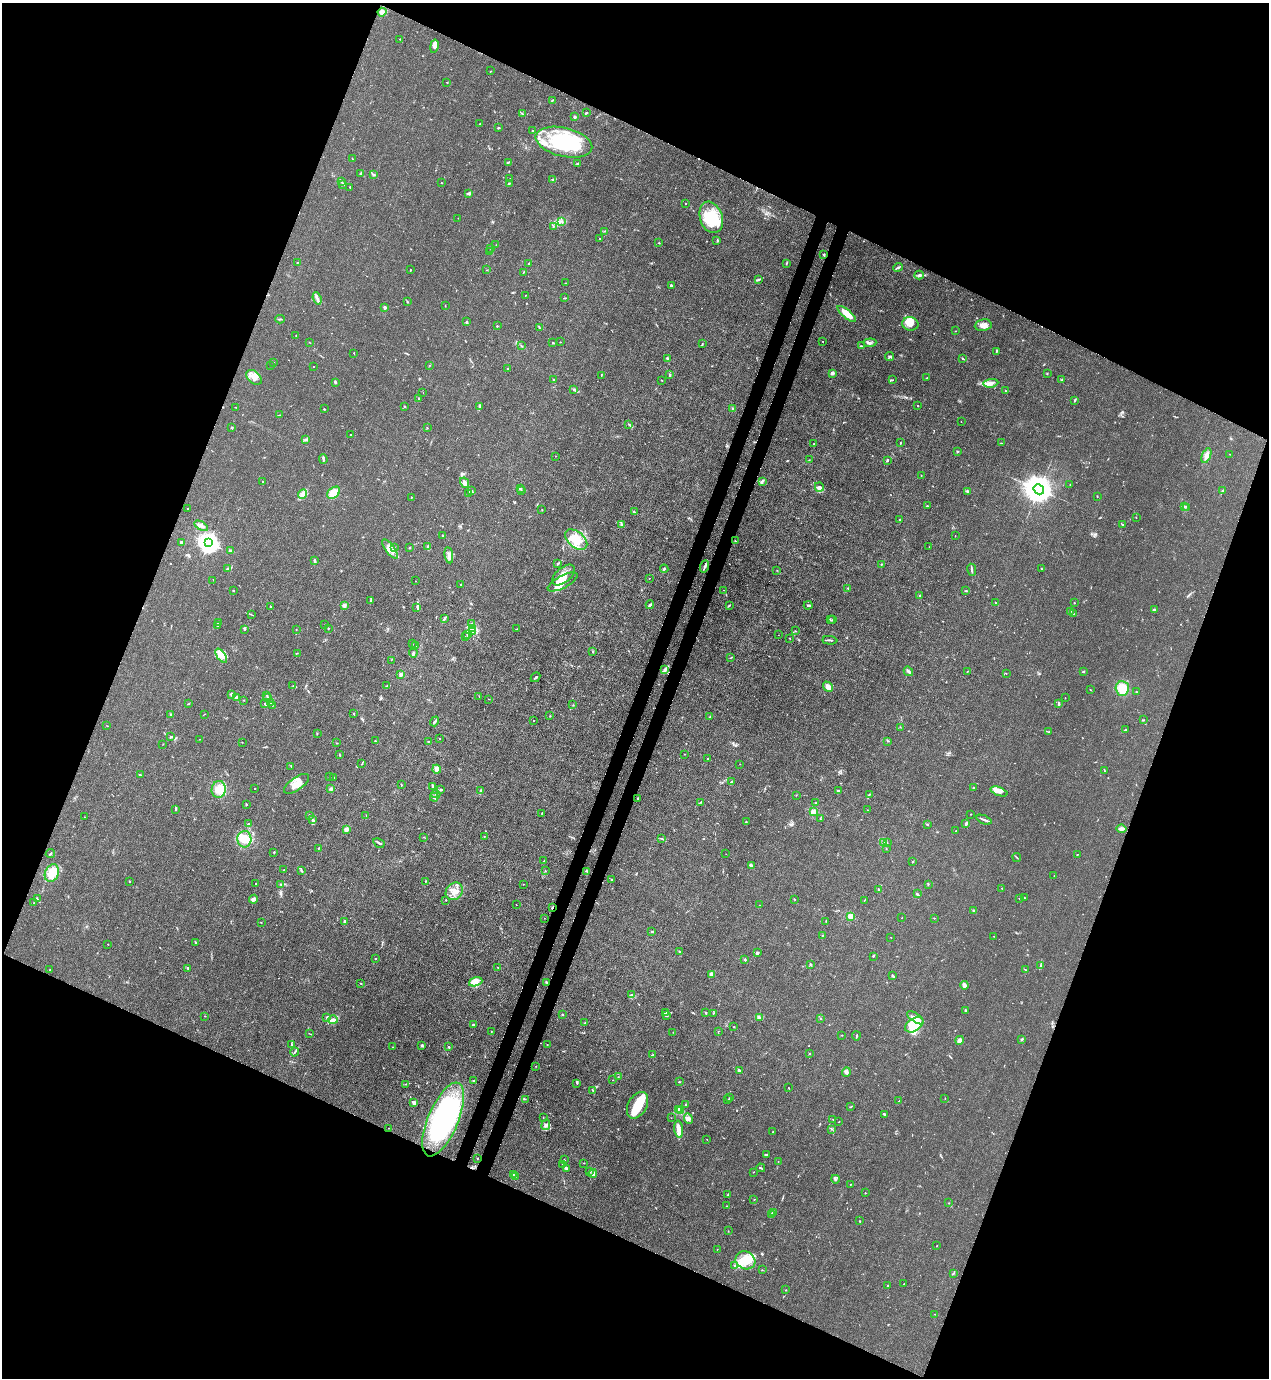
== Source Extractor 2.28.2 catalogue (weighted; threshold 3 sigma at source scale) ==
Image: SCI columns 223-5289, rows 42-5544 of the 5645 x 5584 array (HDU 1 of 3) = the unmasked area's bounding box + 8 px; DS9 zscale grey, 4 x 4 block average (1 PNG px = mean of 4 x 4 image px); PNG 1271 x 1380 px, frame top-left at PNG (2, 3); each listed source drawn as its Kron ellipse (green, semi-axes under 4 px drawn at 4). Shown black and unused: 44% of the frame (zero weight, under 3 of 4 exposures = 7% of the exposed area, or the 3 px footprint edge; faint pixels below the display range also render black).
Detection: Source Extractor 2.28.2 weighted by HDU 2 'WHT'. Background 0.0179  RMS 0.0025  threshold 0.0113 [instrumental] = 3 sigma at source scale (4.5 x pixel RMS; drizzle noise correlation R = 1.50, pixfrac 1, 0.05/0.05 arcsec/px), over >= 5 px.
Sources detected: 679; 11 inside a brighter object's white glare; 6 cosmic-ray / hot-pixel residue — neither listed nor drawn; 24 coinciding with a brighter row at this scale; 68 inside a brighter listed object's ellipse — not listed separately; of the other 570, all 500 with FLUX_AUTO >= 0.383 (the completeness limit of this list) listed and drawn (70 fainter detections not listed), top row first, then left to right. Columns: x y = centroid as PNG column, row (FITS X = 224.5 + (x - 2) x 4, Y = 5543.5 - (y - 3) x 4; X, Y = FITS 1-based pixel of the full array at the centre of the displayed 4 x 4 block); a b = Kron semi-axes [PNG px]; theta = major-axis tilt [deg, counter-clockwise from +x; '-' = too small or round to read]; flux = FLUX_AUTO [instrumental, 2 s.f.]
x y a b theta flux
382 12 4 4 - 4.2
400 39 2 2 - 0.72
434 46 7 4 79 4.8
491 71 2 2 - 0.52
447 83 2 2 - 0.65
552 100 2 2 - 1.3
522 113 3 2 - 1.2
586 113 3 2 - 2.4
575 117 2 2 - 14
480 124 3 2 - 0.83
498 128 2 2 - 0.8
532 131 2 2 - 1.3
564 142 29 14 -13 120
352 159 4 2 - 0.94
508 162 3 2 - 1.6
578 163 3 2 - 0.99
361 174 2 2 - 0.51
374 175 3 2 - 1.9
509 179 4 2 - 1.3
553 179 3 2 - 1.5
341 182 3 2 - 1.2
441 183 2 2 - 0.63
509 183 3 2 - 1.3
343 184 3 2 - 1.8
350 187 3 2 - 1.2
469 194 3 3 - 1.9
686 203 2 2 - 0.84
711 217 16 11 -71 38
458 218 2 2 - 0.44
562 222 2 2 - 1
553 226 2 2 - 0.53
605 231 2 2 - 1.2
600 238 2 2 - 0.67
717 240 3 2 - 1.4
659 243 2 2 - 0.92
496 245 2 2 - 0.42
491 248 3 2 - 0.99
490 252 2 2 - 0.84
824 254 3 2 - 1.3
297 263 2 2 - 0.72
528 264 3 2 - 1.2
786 264 2 2 - 0.51
898 267 5 2 - 2.2
410 270 2 2 - 0.72
487 270 2 2 - 0.48
523 272 3 2 - 1.3
919 275 5 3 - 3.1
758 279 3 2 - 1.7
565 283 2 2 - 0.89
671 285 3 2 - 4.1
525 295 2 2 - 0.47
317 298 6 2 -70 5
565 298 3 2 - 1.1
407 301 2 2 - 0.78
445 305 2 2 - 0.45
385 307 2 2 - 17
847 314 11 4 -40 15
280 319 5 2 - 1.9
466 322 4 2 - 2
910 324 8 6 -11 9.6
983 325 8 6 8 9
497 326 2 2 - 3.4
539 328 2 2 - 0.58
955 331 2 2 - 0.61
296 335 2 2 - 0.52
823 341 2 2 - 0.73
560 342 2 2 - 0.42
310 343 2 2 - 0.43
553 343 2 2 - 2.7
702 343 2 2 - 0.73
870 343 6 2 6 3
522 346 3 2 - 1.1
861 346 3 2 - 1.3
997 351 3 2 - 1.4
354 353 2 2 - 0.83
890 356 4 2 - 1.7
667 358 2 2 - 2
962 358 4 2 - 1.2
274 363 2 2 - 0.64
271 365 2 2 - 0.48
430 365 2 2 - 0.46
313 366 2 2 - 0.65
507 369 2 2 - 1.5
832 373 4 2 - 3.8
1047 373 2 2 - 0.78
601 375 2 2 - 0.66
670 375 2 2 - 2.5
254 377 9 6 -42 11
927 378 2 2 - 0.56
553 380 2 2 - 1.4
662 380 2 2 - 0.68
892 380 2 2 - 0.89
1062 380 2 2 - 1.3
335 382 4 2 - 1.6
991 383 7 4 6 7.3
573 389 2 2 - 0.79
1006 391 4 2 - 1.3
423 393 2 2 - 0.55
418 398 2 2 - 1.1
1075 401 4 2 - 1.3
918 405 2 2 - 0.73
404 406 2 2 - 1.2
236 407 3 2 - 0.69
479 407 4 2 - 1.4
733 408 2 2 - 1.3
324 409 2 2 - 1.1
279 415 3 2 - 0.62
961 421 2 2 - 0.53
629 424 2 2 - 0.68
232 427 2 2 - 0.56
427 428 2 2 - 0.66
351 434 2 2 - 0.9
305 440 3 2 - 1.7
900 442 2 2 - 0.47
1002 443 3 2 - 0.88
814 444 2 2 - 0.9
957 451 2 2 - 0.9
1230 454 2 2 - 0.41
555 456 2 2 - 0.57
1206 456 8 4 67 8.2
323 459 5 2 - 2.4
809 460 2 2 - 0.57
887 460 3 2 - 2.3
921 475 2 2 - 0.72
262 481 2 2 - 0.9
762 481 4 3 - 2.7
465 483 5 3 - 5.8
1070 484 2 2 - 0.42
819 487 5 3 - 4
520 488 3 2 - 1.6
1039 489 5 4 - 3100
472 491 2 2 - 0.75
521 491 3 2 - 1.1
967 491 2 2 - 6.8
1222 491 3 2 - 1.3
334 493 7 5 40 17
469 493 3 2 - 0.93
302 494 5 3 - 6.8
1097 496 2 2 - 0.96
411 497 2 2 - 0.78
928 506 3 2 - 0.95
1184 506 2 2 - 0.45
1187 507 2 2 - 0.68
187 509 2 2 - 0.69
542 509 2 2 - 0.78
634 512 2 2 - 0.92
1136 517 2 2 - 0.41
900 519 2 2 - 0.71
622 524 3 2 - 2.3
1123 525 3 2 - 1.3
201 526 7 2 -31 4.5
443 536 3 2 - 1.4
955 536 2 2 - 0.51
576 540 13 8 -41 24
735 541 2 2 - 0.69
181 543 4 3 - 3
209 543 4 3 - 1100
428 547 4 2 - 3.7
929 547 2 2 - 0.4
394 548 2 2 - 0.6
409 548 2 2 - 0.82
390 549 11 4 -54 9.9
230 550 3 2 - 2.3
449 555 8 4 -81 6.5
315 561 4 2 - 2.5
557 564 4 2 - 1.4
881 564 2 2 - 0.6
705 566 6 2 68 2.9
228 569 3 2 - 2.4
664 569 4 2 - 1.8
1041 569 2 2 - 1.5
777 570 2 2 - 0.45
972 570 6 2 -81 2.6
563 575 13 7 41 15
649 578 2 2 - 0.41
213 580 2 2 - 0.39
416 581 2 2 - 0.52
563 582 16 6 28 17
461 584 2 2 - 0.74
848 588 2 2 - 1.2
233 590 2 2 - 0.93
724 590 2 2 - 0.54
966 591 2 2 - 0.91
920 595 2 2 - 0.73
371 600 4 2 - 1.7
995 603 2 2 - 1.5
1074 603 2 2 - 1
344 605 3 3 - 3.8
650 605 4 2 - 3
729 605 3 2 - 1.1
808 605 4 2 - 1.7
271 607 2 2 - 0.68
417 607 3 2 - 1.1
1155 610 3 2 - 1.3
1070 611 2 2 - 0.52
1073 613 2 2 - 0.48
252 615 2 2 - 0.51
444 619 4 2 - 1.8
830 619 2 2 - 0.7
832 620 3 2 - 0.75
218 622 3 2 - 1.2
472 623 4 2 - 2
325 624 2 2 - 0.51
218 625 3 2 - 1.5
328 628 2 2 - 0.76
473 628 4 2 - 2.7
245 629 2 2 - 1.1
296 629 2 2 - 0.71
517 629 2 2 - 0.76
473 631 2 2 - 1.1
795 631 2 2 - 0.59
467 635 2 2 - 4.3
778 635 2 2 - 0.48
465 636 2 2 - 0.46
789 638 2 2 - 0.52
830 640 7 2 -3 2.2
412 644 2 2 - 0.67
416 646 2 2 - 0.84
593 651 3 2 - 1.3
297 653 3 2 - 0.75
413 653 4 2 - 2.3
221 656 8 4 -55 9.5
731 658 2 2 - 0.53
391 660 2 2 - 0.49
664 669 4 2 - 2.2
908 671 5 2 - 2.8
967 671 2 2 - 0.61
1084 671 2 2 - 0.96
401 674 2 2 - 24
1006 674 2 2 - 0.42
535 677 5 2 - 1.9
293 686 2 2 - 0.63
387 686 3 2 - 1
828 687 5 4 - 8.3
1122 688 7 6 - 22
1090 690 2 2 - 0.6
1136 692 2 2 - 0.84
231 695 3 2 - 1.3
266 695 2 2 - 0.51
479 696 2 2 - 0.56
236 698 4 3 - 2.2
268 698 3 2 - 1.3
1065 698 2 2 - 0.43
489 699 2 2 - 0.7
244 700 2 2 - 0.77
271 703 2 2 - 0.86
188 704 3 2 - 0.76
265 704 4 2 - 1.2
1059 704 3 2 - 2.3
272 705 2 2 - 0.51
573 705 2 2 - 0.6
171 714 2 2 - 0.74
204 714 2 2 - 0.48
354 714 3 2 - 0.95
550 716 2 2 - 0.73
710 717 3 2 - 0.91
533 720 2 2 - 0.51
1143 720 3 2 - 0.96
435 721 5 2 - 3.1
107 726 2 2 - 0.41
900 727 2 2 - 0.64
1125 730 2 2 - 2
1049 731 2 2 - 0.42
317 734 2 2 - 0.67
170 737 3 2 - 1.6
200 739 2 2 - 0.55
440 739 2 2 - 0.87
375 741 2 2 - 0.81
428 741 2 2 - 0.9
887 741 2 2 - 0.99
242 742 2 2 - 0.49
336 743 2 2 - 0.4
163 744 2 2 - 0.63
685 754 2 2 - 0.77
340 755 2 2 - 1.5
707 759 2 2 - 0.85
362 764 2 2 - 0.68
740 764 2 2 - 0.45
291 766 2 2 - 0.75
437 769 4 3 - 6.5
1104 771 2 2 - 0.49
140 775 2 2 - 0.97
330 777 2 2 - 1.7
334 777 2 2 - 0.43
732 781 3 2 - 1
296 784 15 6 35 21
401 785 3 2 - 0.91
433 786 3 2 - 4.7
973 788 2 2 - 0.87
219 789 8 7 - 20
255 789 2 2 - 0.62
331 789 2 2 - 2.4
441 789 3 2 - 1.4
481 791 3 2 - 1.4
838 791 2 2 - 1.2
999 791 9 4 -20 9
436 794 5 2 - 1.3
869 794 2 2 - 0.75
796 795 2 2 - 0.48
434 797 4 2 - 3
638 798 2 2 - 1.8
700 802 2 2 - 0.54
816 803 2 2 - 1
246 804 2 2 - 3.5
176 809 3 2 - 1.4
867 810 2 2 - 0.57
814 812 2 2 - 60
542 813 2 2 - 0.51
971 814 2 2 - 0.83
309 816 2 2 - 1.1
366 816 2 2 - 0.67
85 817 2 2 - 0.49
820 819 2 2 - 0.83
313 820 4 3 - 3.3
984 820 8 2 -22 3.3
746 822 2 2 - 0.88
966 823 3 2 - 1.7
248 824 3 2 - 0.53
927 824 3 2 - 0.97
346 829 3 2 - 11
1122 829 5 3 - 4.2
956 831 2 2 - 0.71
484 836 2 2 - 0.56
423 837 2 2 - 0.68
662 838 2 2 - 0.61
244 839 8 7 - 24
883 842 3 2 - 1.6
379 843 6 2 -28 2.7
887 843 3 2 - 0.95
318 848 2 2 - 1.3
886 849 2 2 - 0.46
274 852 2 2 - 0.85
50 853 5 2 - 1.4
726 854 2 2 - 0.53
1078 854 2 2 - 0.46
1017 857 4 2 - 1.1
544 861 4 2 - 1.3
913 861 2 2 - 1.7
751 866 4 2 - 2.8
284 869 2 2 - 0.42
545 870 2 2 - 0.6
301 871 3 2 - 1.4
586 871 4 2 - 1.3
52 873 9 6 66 32
1054 876 2 2 - 0.43
612 880 2 2 - 0.88
129 881 2 2 - 1.5
426 881 2 2 - 0.74
256 884 2 2 - 0.61
281 884 3 2 - 1.1
523 884 2 2 - 0.65
928 885 3 2 - 0.8
1002 888 2 2 - 0.9
878 889 2 2 - 1.8
454 891 9 8 - 14
917 894 3 2 - 3.8
1019 898 2 2 - 0.46
1024 898 2 2 - 0.6
37 899 2 2 - 0.61
253 899 4 3 - 5.5
794 899 2 2 - 0.96
446 900 2 2 - 0.67
864 901 2 2 - 0.39
34 903 2 2 - 0.39
516 905 2 2 - 0.39
760 905 2 2 - 0.38
552 907 2 2 - 2.1
973 911 3 2 - 2
850 916 2 2 - 60
544 918 2 2 - 0.45
902 918 2 2 - 0.54
934 918 2 2 - 0.96
345 921 2 2 - 7.6
826 921 2 2 - 0.48
261 922 2 2 - 0.44
652 931 3 2 - 1.3
823 935 2 2 - 0.54
994 936 2 2 - 0.45
891 937 2 2 - 0.59
195 942 3 2 - 0.85
108 944 2 2 - 0.42
680 951 2 2 - 0.71
757 953 2 2 - 5.9
873 956 2 2 - 0.76
375 959 2 2 - 1.7
745 960 4 2 - 1.1
810 964 3 2 - 1.1
1040 966 2 2 - 1
498 967 2 2 - 0.98
188 968 3 2 - 2.1
1025 969 2 2 - 0.87
50 970 2 2 - 2
711 974 3 3 - 2.2
893 976 3 2 - 1.9
476 982 7 3 19 6.2
547 982 3 2 - 1.5
361 983 2 2 - 0.69
964 985 4 2 - 9
632 994 2 2 - 0.74
965 1011 2 2 - 3.1
666 1012 3 3 - 2.3
706 1012 3 2 - 1.1
713 1013 2 2 - 0.53
562 1015 2 2 - 4
205 1016 2 2 - 0.7
666 1016 3 2 - 1.5
327 1017 2 2 - 2.6
759 1017 4 2 - 2
820 1018 2 2 - 0.59
915 1018 10 3 -36 7.1
333 1020 5 3 - 7.9
585 1023 2 2 - 1.2
473 1024 3 2 - 2.1
914 1025 10 6 32 30
734 1027 2 2 - 0.53
491 1031 2 2 - 0.65
719 1031 2 2 - 0.55
673 1032 2 2 - 0.41
310 1034 3 2 - 0.69
842 1035 2 2 - 0.76
856 1036 4 2 - 1.4
1022 1039 2 2 - 3.2
960 1040 4 3 - 3.7
547 1044 2 2 - 0.65
291 1045 3 2 - 1
422 1046 3 2 - 1.4
392 1047 2 2 - 0.55
449 1047 2 2 - 4
295 1052 4 2 - 2.2
809 1054 2 2 - 0.88
652 1055 4 2 - 1.1
536 1066 2 2 - 0.42
739 1070 2 2 - 5.7
846 1072 5 4 - 3.3
618 1077 2 2 - 0.63
613 1080 2 2 - 0.49
473 1081 3 2 - 1.2
679 1082 2 2 - 1.4
577 1083 3 2 - 1.1
405 1084 2 2 - 0.69
788 1088 2 2 - 0.79
593 1090 3 2 - 0.88
730 1097 2 2 - 0.76
945 1098 2 2 - 0.67
525 1099 2 2 - 0.51
728 1100 2 2 - 0.96
899 1101 2 2 - 0.84
414 1102 4 2 - 4.7
685 1104 2 2 - 0.71
638 1105 14 9 61 39
850 1107 3 2 - 0.97
678 1109 2 2 - 1.7
680 1110 3 2 - 1.8
884 1114 3 2 - 1.4
543 1117 2 2 - 0.5
671 1118 2 2 - 0.39
443 1119 39 15 67 240
688 1119 5 3 - 5.2
833 1119 2 2 - 0.63
839 1122 2 2 - 0.59
546 1125 5 3 - 3.4
389 1128 2 2 - 1.3
679 1129 8 4 -83 9.3
832 1129 2 2 - 0.5
773 1131 2 2 - 1.1
707 1139 2 2 - 0.44
766 1154 4 2 - 1.2
477 1158 2 2 - 0.81
565 1160 2 2 - 0.83
778 1162 2 2 - 0.54
584 1163 2 2 - 0.51
563 1164 2 2 - 0.39
566 1168 3 2 - 3.5
761 1168 5 2 - 1.3
590 1172 2 2 - 0.67
753 1172 2 2 - 0.65
593 1173 4 3 - 3.6
513 1174 3 2 - 0.97
516 1176 2 2 - 1.2
835 1179 4 2 - 2.1
850 1184 2 2 - 0.69
865 1193 2 2 - 2.1
728 1194 2 2 - 1.2
754 1199 2 2 - 0.67
949 1203 2 2 - 0.82
726 1206 2 2 - 0.52
773 1213 2 2 - 16
771 1215 2 2 - 6.2
860 1221 2 2 - 0.81
728 1231 2 2 - 0.41
937 1245 2 2 - 0.52
717 1250 3 2 - 0.66
745 1260 10 8 -27 23
735 1266 2 2 - 1.1
762 1270 2 2 - 0.6
953 1274 3 2 - 1.3
904 1284 2 2 - 0.55
887 1285 2 2 - 0.48
786 1290 2 2 - 0.72
935 1314 2 2 - 0.69
Overlapping masked pixels (flux is a lower limit): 2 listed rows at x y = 552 907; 443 1119
Diffuse or blended objects may show on this block-average render without a row.